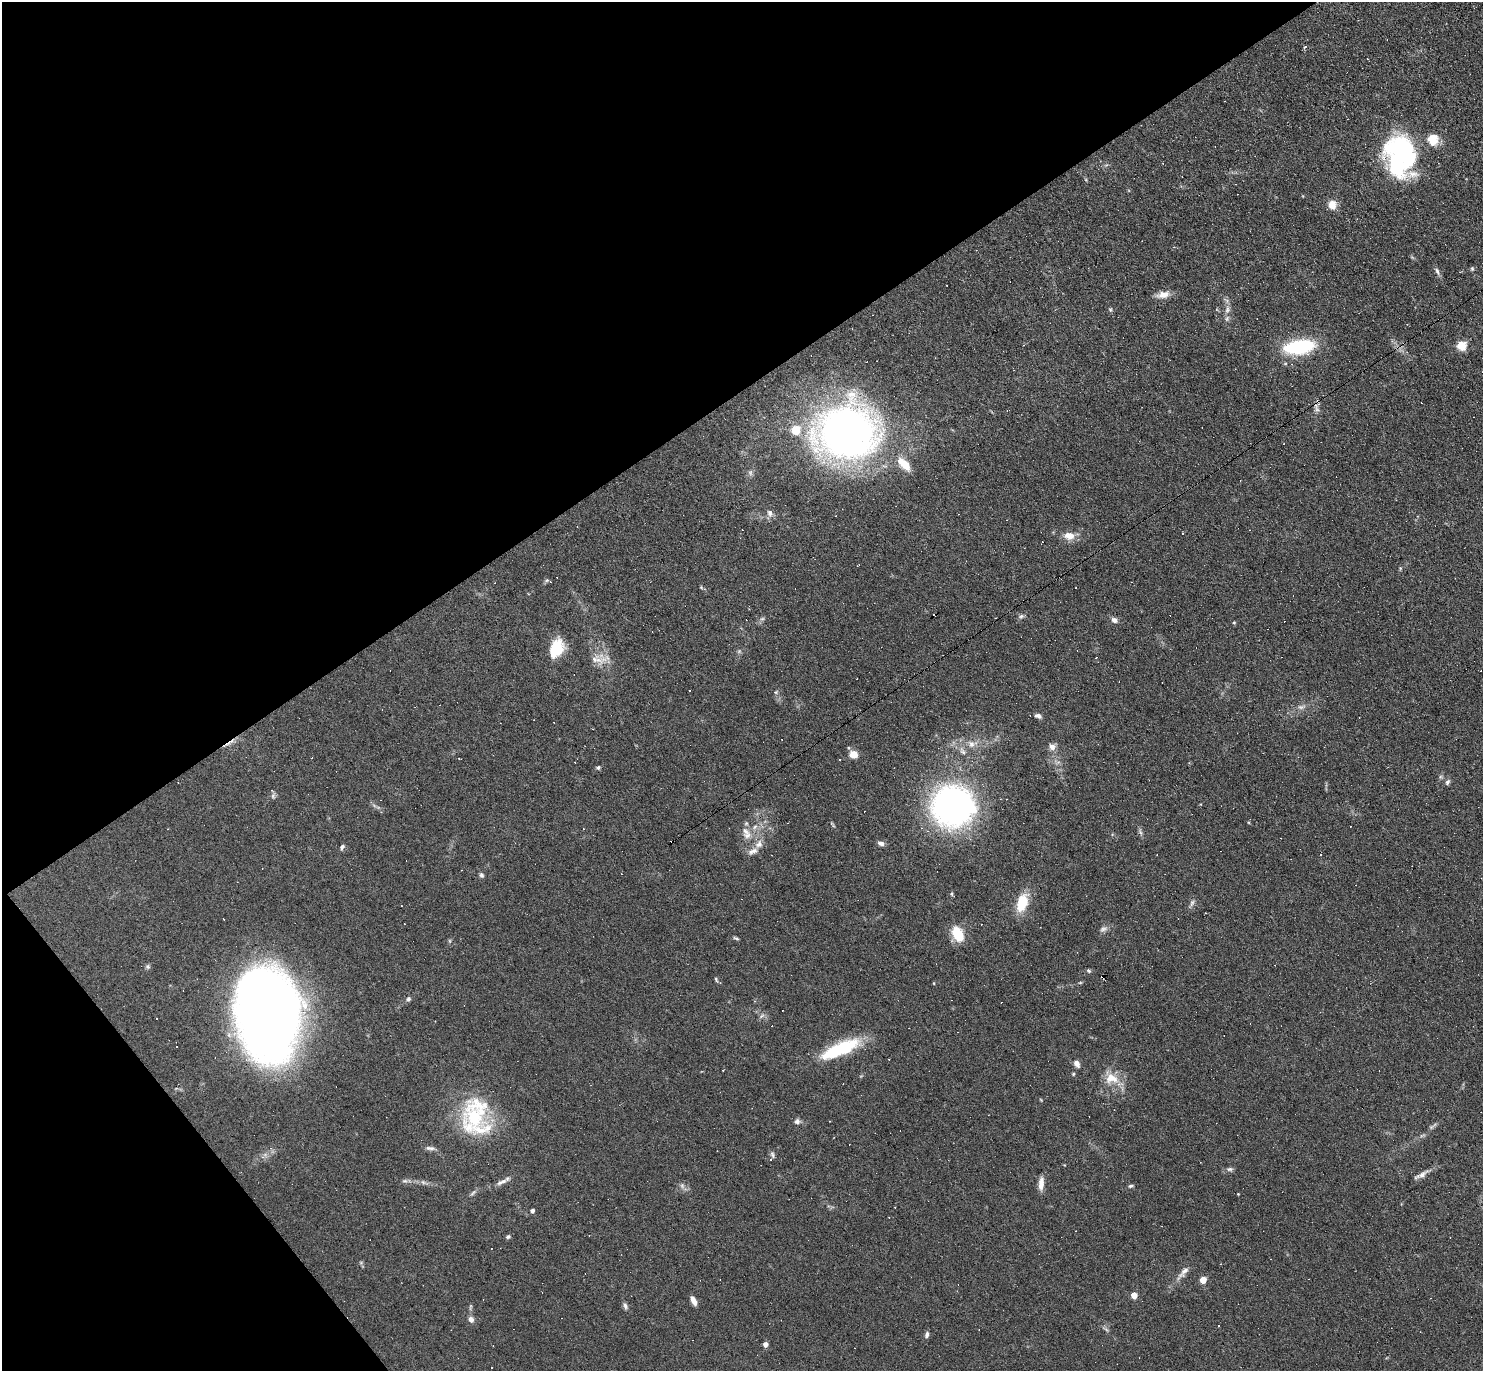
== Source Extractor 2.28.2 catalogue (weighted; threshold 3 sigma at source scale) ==
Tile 5 of 4 x 4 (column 1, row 2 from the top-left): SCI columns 1-1481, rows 2889-4257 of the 5923 x 5919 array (HDU 1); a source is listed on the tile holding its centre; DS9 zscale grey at full resolution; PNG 1485 x 1373 px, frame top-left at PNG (2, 2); no overlay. Shown black and unused: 34% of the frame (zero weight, under 3 of 6 exposures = <1% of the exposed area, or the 3 px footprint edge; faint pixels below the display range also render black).
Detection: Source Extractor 2.28.2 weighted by HDU 2 'WHT'; one run over the whole footprint, this tile lists its part. Background 0.103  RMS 0.0063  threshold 0.0259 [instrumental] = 3 sigma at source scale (4.09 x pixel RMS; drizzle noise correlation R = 1.36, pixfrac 0.8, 0.05/0.05 arcsec/px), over >= 5 px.
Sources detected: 145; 1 too faint to see at this stretch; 3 inside a brighter object's white glare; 44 cosmic-ray / hot-pixel residue — not listed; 10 inside a brighter listed object's ellipse — not listed separately; the other 87 listed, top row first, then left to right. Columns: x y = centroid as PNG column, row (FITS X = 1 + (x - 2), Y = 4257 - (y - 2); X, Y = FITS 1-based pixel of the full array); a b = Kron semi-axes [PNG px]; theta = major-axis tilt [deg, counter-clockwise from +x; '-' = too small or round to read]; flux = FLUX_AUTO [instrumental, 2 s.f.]
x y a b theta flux
1305 47 3 3 - 1.3
1433 142 15 11 18 6.9
1400 155 48 32 -82 86
1332 205 11 10 - 5.3
1472 269 6 4 -68 0.86
1437 271 12 5 -67 1.8
1163 295 18 9 10 5.4
1110 310 6 4 -89 0.8
1227 310 9 6 80 2.4
1461 345 5 5 - 30
1299 347 23 10 8 63
1317 409 11 6 -61 2.1
847 432 58 49 2 350
904 464 22 10 -45 9.9
770 513 11 7 -65 2.5
1069 536 14 9 -7 6.3
1021 616 7 5 6 1.3
762 619 7 4 1 1
1114 620 8 6 -26 2.5
1234 623 5 3 - 0.55
557 652 31 12 65 14
598 660 28 11 -3 7.4
776 692 6 4 45 0.8
1301 707 12 6 6 2.5
1038 716 10 5 -20 2
971 744 10 9 - 3.5
1052 747 9 8 - 2.9
962 751 12 7 -53 2.7
854 754 9 8 - 5.8
459 759 2 2 - 0.71
598 767 5 5 - 0.96
1447 782 7 5 67 1.6
273 796 8 5 -82 1.2
952 806 34 33 - 210
833 825 12 3 -54 0.82
755 827 7 6 - 2.1
1140 832 8 4 -71 1.3
747 835 13 9 10 4.7
881 843 7 5 -24 2.5
759 844 12 9 55 4.2
342 847 7 5 52 1.4
1321 855 3 2 - 0.42
481 875 6 5 - 1.4
951 894 5 4 - 0.81
1022 903 19 10 72 18
1192 903 10 5 65 1.7
1103 929 11 7 22 2.2
958 934 14 8 -66 20
736 938 9 3 -24 0.93
148 967 6 6 - 1.1
1088 971 5 5 - 0.99
1103 977 3 3 - 3.3
716 980 7 4 -64 0.82
934 983 4 3 - 0.47
1080 983 6 3 19 0.65
408 999 6 5 - 1.3
761 1016 9 4 42 1.3
265 1020 71 47 -86 730
840 1049 46 13 24 37
1077 1064 10 7 -58 2.7
1073 1074 5 4 - 0.72
1112 1079 21 15 -19 11
474 1117 43 30 -48 42
797 1121 8 6 42 1.8
1432 1126 14 4 35 1.6
430 1148 13 5 -7 2
772 1155 9 5 -61 1.4
1230 1169 9 5 0 1.6
1421 1175 20 6 28 3.4
405 1181 7 5 -9 1.3
423 1182 8 4 -45 1.3
501 1182 19 6 22 3.3
1041 1183 16 6 85 4.7
1131 1186 7 4 12 1
473 1193 11 4 48 1.4
1238 1194 2 2 - 0.37
532 1211 4 4 - 2
508 1237 6 5 - 1.2
1183 1272 25 7 49 4.8
1203 1280 4 4 - 11
1134 1295 4 4 - 8.6
693 1301 10 5 -66 3.4
625 1306 8 5 -70 1.6
471 1319 8 6 -62 2.4
1219 1325 3 3 - 3.1
927 1334 8 5 75 1.7
765 1344 5 5 - 2.5
Overlapping masked pixels (flux is a lower limit): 2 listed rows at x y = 952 806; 1103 977